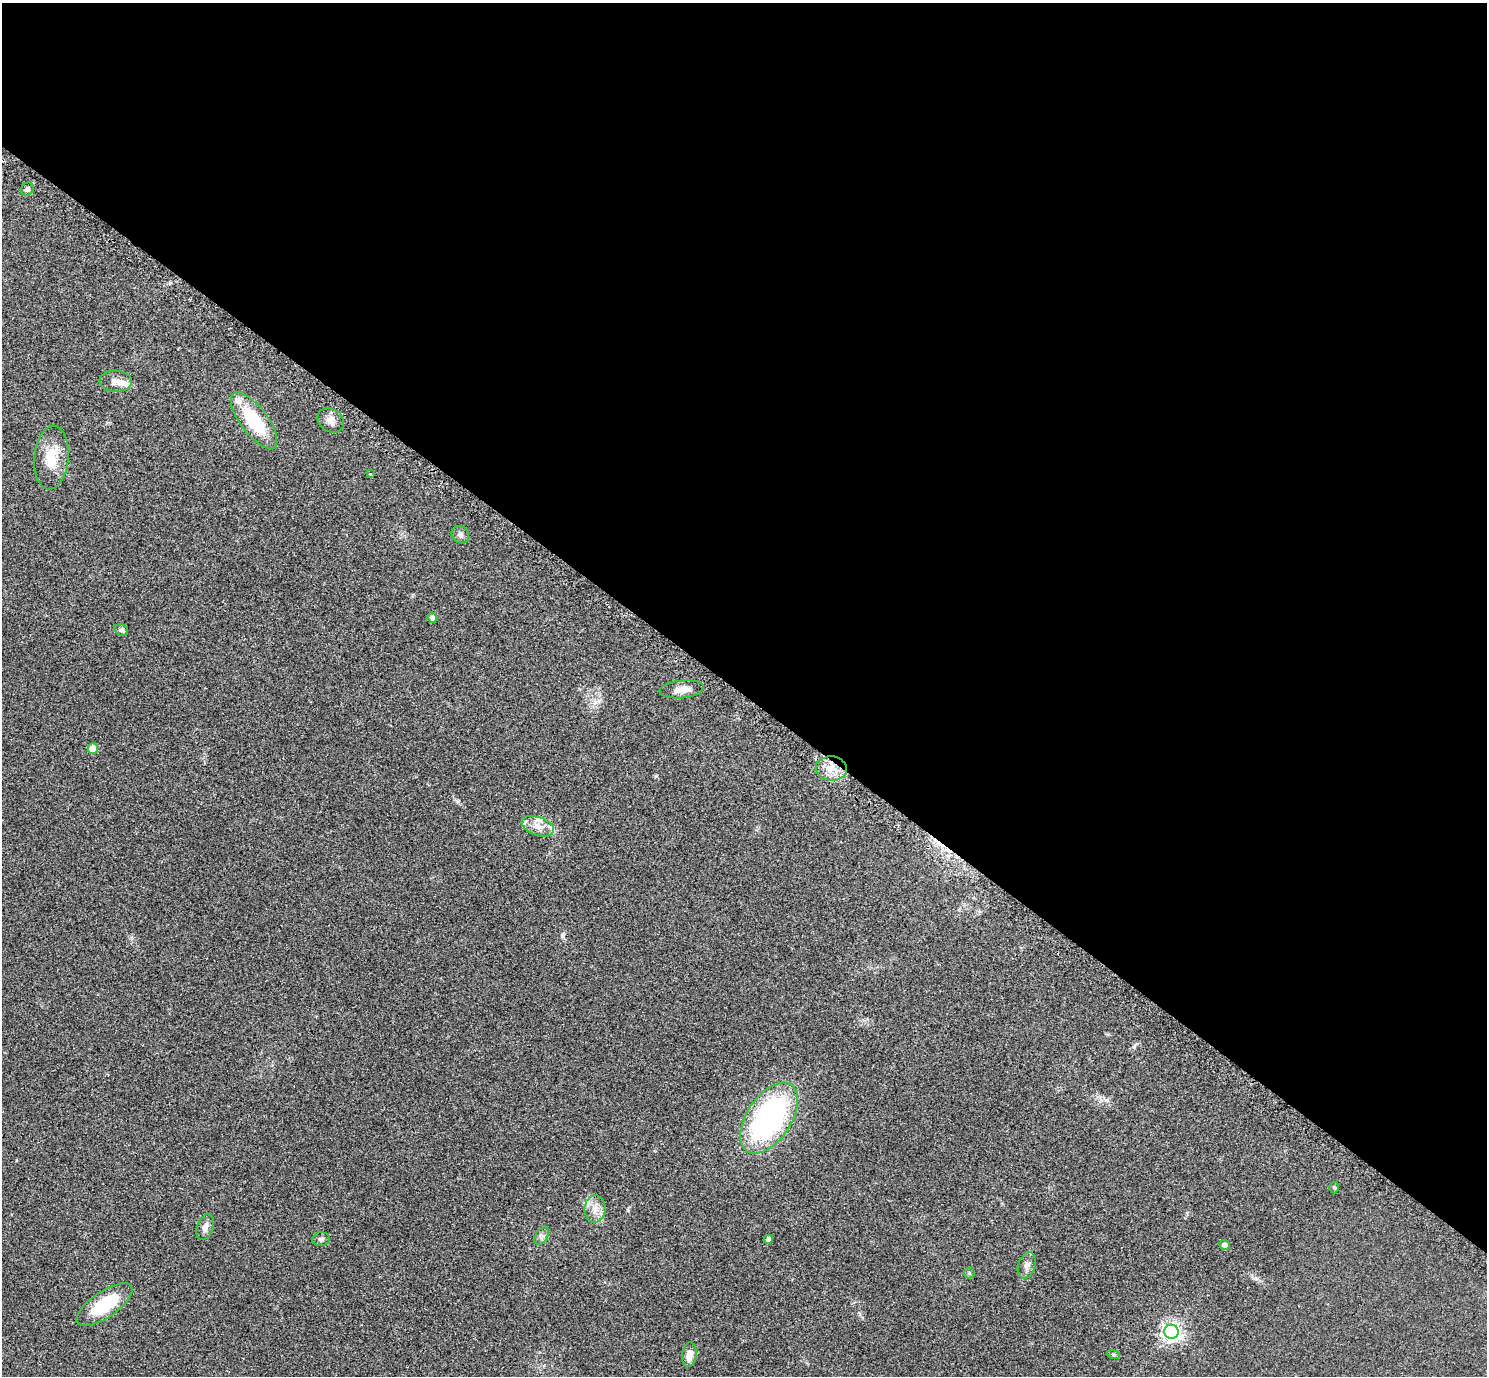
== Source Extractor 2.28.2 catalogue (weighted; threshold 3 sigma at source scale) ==
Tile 3 of 4 x 4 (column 3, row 1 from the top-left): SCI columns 3005-4489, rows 4311-5684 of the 6011 x 6010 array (HDU 1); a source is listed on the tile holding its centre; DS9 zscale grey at full resolution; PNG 1489 x 1378 px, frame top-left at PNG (2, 3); each listed source drawn as its Kron ellipse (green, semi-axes under 4 px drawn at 4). Shown black and unused: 51% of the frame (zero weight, under 2 of 3 exposures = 3% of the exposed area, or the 3 px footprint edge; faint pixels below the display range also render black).
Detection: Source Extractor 2.28.2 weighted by HDU 2 'WHT'; one run over the whole footprint, this tile lists its part. Background 0.0573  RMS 0.0073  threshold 0.033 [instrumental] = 3 sigma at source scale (4.5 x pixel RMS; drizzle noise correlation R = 1.50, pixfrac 1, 0.05/0.05 arcsec/px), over >= 5 px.
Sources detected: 34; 2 cosmic-ray / hot-pixel residue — neither listed nor drawn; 5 inside a brighter listed object's ellipse — not listed separately; the other 27 listed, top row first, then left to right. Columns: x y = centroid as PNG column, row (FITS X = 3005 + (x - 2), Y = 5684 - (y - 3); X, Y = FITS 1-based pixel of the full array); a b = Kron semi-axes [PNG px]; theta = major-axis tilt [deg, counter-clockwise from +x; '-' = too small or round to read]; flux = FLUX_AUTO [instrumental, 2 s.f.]
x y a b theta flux
27 189 7 6 - 1.9
116 381 16 10 -2 5.7
331 420 14 11 -38 4.9
254 421 34 13 -53 38
51 458 32 17 85 19
370 474 4 4 - 0.57
460 535 9 8 - 2.6
432 617 5 4 - 2.7
121 630 7 5 -30 2.1
682 689 22 9 6 6.4
93 749 5 5 - 14
831 768 16 12 -5 10
538 826 17 9 -19 6.9
769 1118 40 22 56 140
1334 1187 6 5 - 0.92
595 1209 13 10 88 6.9
205 1227 13 8 70 3.9
542 1236 10 6 56 2.3
321 1239 9 7 6 1.9
768 1239 5 4 - 1.9
1225 1245 5 5 - 3.2
1027 1265 13 8 70 4
969 1273 5 5 - 0.88
105 1305 32 13 35 33
1171 1332 7 7 - 350
1113 1354 6 4 -20 0.92
689 1355 12 7 83 6.3